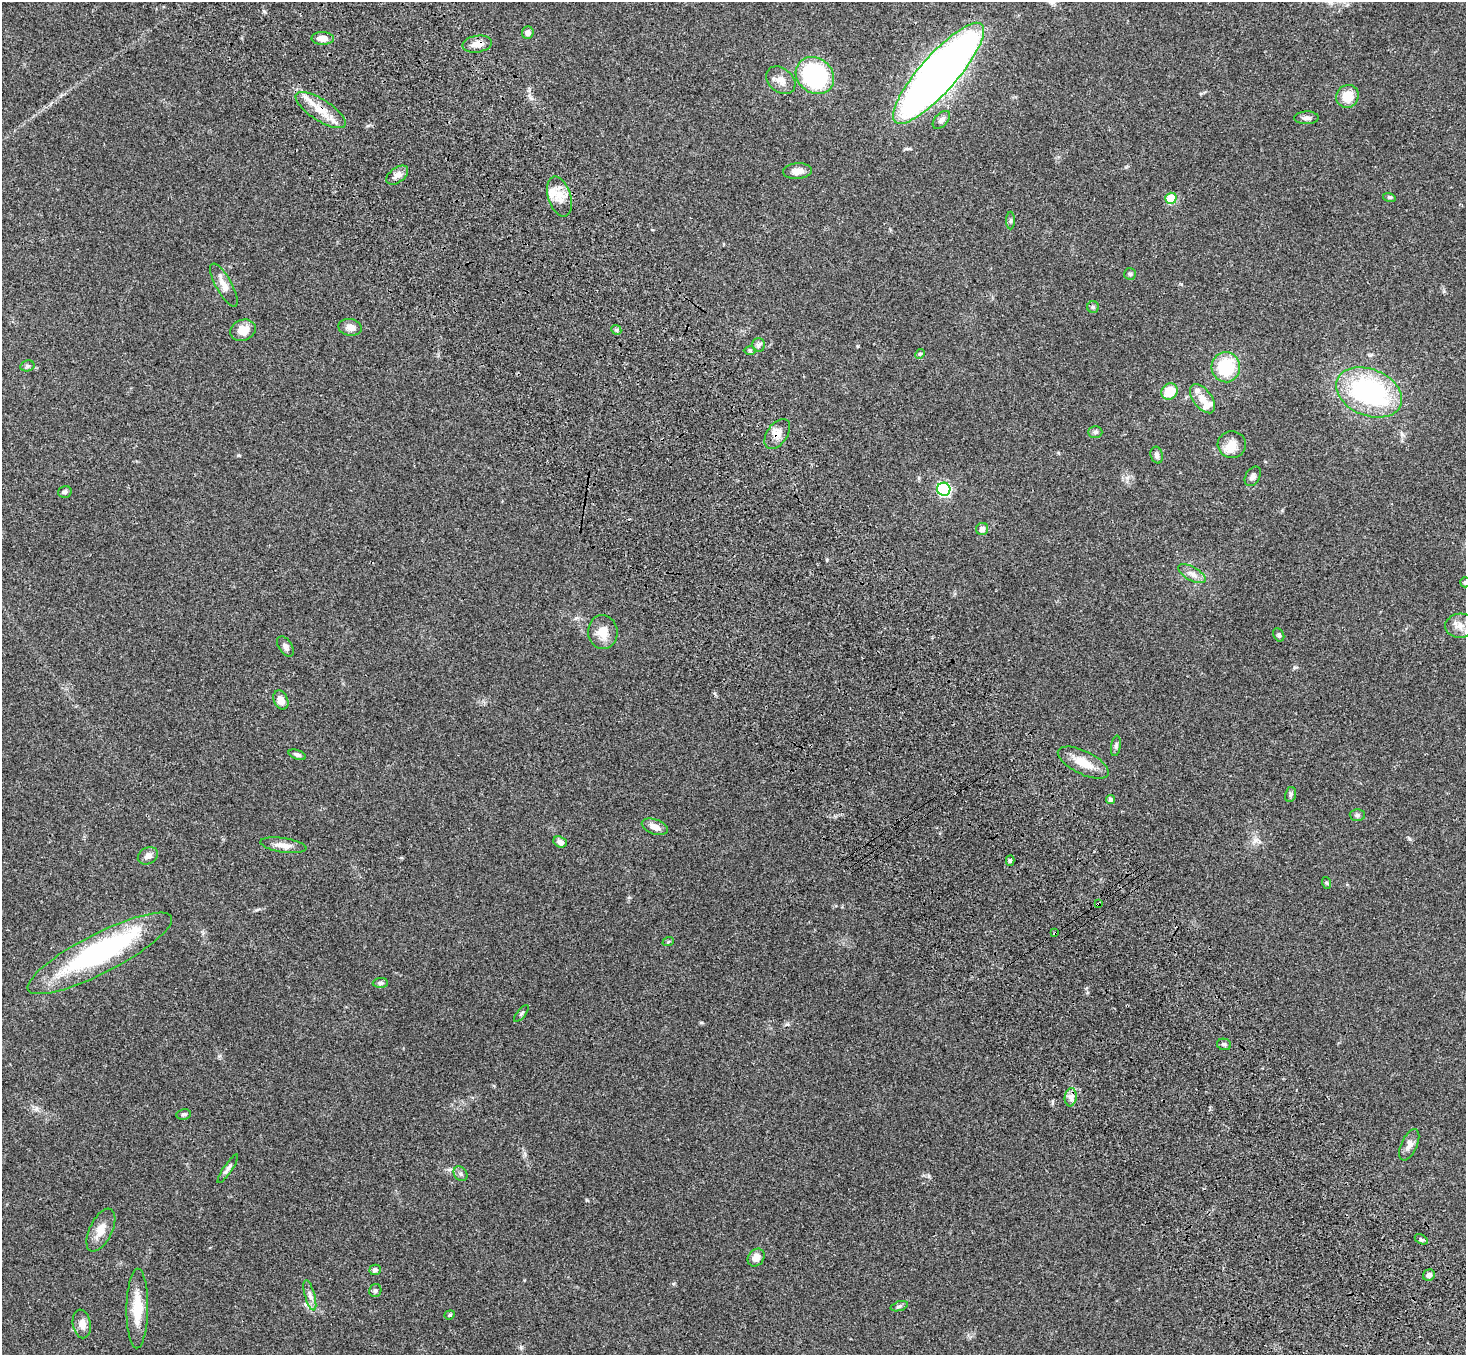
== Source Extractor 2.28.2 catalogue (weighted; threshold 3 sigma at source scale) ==
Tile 6 of 4 x 4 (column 2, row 2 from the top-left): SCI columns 1572-3035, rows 3084-4436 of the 6068 x 6028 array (HDU 1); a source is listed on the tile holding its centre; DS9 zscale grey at full resolution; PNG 1468 x 1357 px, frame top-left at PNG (2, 2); each listed source drawn as its Kron ellipse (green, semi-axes under 4 px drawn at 4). Shown black and unused: <1% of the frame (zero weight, under 3 of 4 exposures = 6% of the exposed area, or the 3 px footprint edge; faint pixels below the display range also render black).
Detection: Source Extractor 2.28.2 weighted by HDU 2 'WHT'; one run over the whole footprint, this tile lists its part. Background 0.0472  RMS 0.0054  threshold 0.0241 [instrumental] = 3 sigma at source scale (4.5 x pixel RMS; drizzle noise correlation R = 1.50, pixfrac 1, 0.05/0.05 arcsec/px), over >= 5 px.
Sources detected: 88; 2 inside a brighter object's white glare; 1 cosmic-ray / hot-pixel residue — neither listed nor drawn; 5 inside a brighter listed object's ellipse — not listed separately; the other 80 listed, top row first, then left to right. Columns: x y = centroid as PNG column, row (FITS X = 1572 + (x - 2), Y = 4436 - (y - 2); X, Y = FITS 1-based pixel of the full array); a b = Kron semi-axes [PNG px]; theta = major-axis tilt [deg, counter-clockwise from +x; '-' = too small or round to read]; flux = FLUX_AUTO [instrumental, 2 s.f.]
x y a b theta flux
528 33 6 5 - 2.2
323 38 11 6 -2 4.8
477 44 15 8 8 4.2
938 73 65 18 49 420
815 76 20 17 -39 64
781 80 16 12 -38 5
1347 96 11 11 - 8.7
321 110 29 10 -33 9.5
1306 118 12 6 1 1.9
941 120 11 6 46 2
797 171 14 7 4 4.2
397 175 12 7 37 2.7
559 196 21 11 -72 7
1389 197 6 4 -18 0.75
1171 198 5 5 - 19
1011 220 9 4 89 0.9
1130 274 6 6 - 0.86
224 285 24 8 -61 4.5
1093 307 6 6 - 0.9
350 327 12 8 -10 3.5
243 330 13 10 20 5.8
616 330 5 4 - 0.81
758 345 7 6 - 1.2
750 350 6 4 -1 0.74
920 354 5 4 - 0.64
27 366 7 5 15 1.1
1226 367 15 14 - 23
1170 391 8 7 - 12
1369 392 34 23 -22 77
1203 399 17 9 -53 6.1
1095 432 7 6 - 1.2
777 434 17 10 54 4.8
1232 445 14 13 - 5.7
1157 455 8 6 -73 1.4
1253 476 10 7 60 1.8
944 489 6 6 - 84
65 492 7 6 - 1.3
982 529 6 6 - 2.2
1192 574 15 6 -29 3.1
1465 582 5 5 - 0.88
1460 626 15 12 4 4.7
603 632 17 14 -84 7.3
1279 635 7 5 -62 0.97
285 646 11 6 -56 1.8
281 700 10 7 -66 3.8
1116 746 10 5 81 1.2
297 755 9 4 -19 1.2
1083 763 28 11 -26 9.4
1290 795 7 5 76 1.1
1111 799 4 4 - 1.2
1357 815 7 6 - 1.1
655 827 13 7 -20 4.3
560 842 7 5 -24 2
283 845 23 7 -8 4.4
148 856 10 8 29 2.5
1010 861 5 4 - 1
1327 883 6 3 -71 0.54
1099 903 4 2 - 0.56
1055 933 3 2 - 0.8
668 942 6 3 19 0.56
100 953 80 19 27 95
380 983 7 5 1 1.2
521 1013 10 3 50 0.84
1224 1044 7 5 -11 1.2
1071 1097 9 6 83 2.4
184 1114 7 5 9 0.97
1409 1145 17 8 65 3.5
228 1169 17 4 55 1.7
461 1174 8 6 -54 1.4
101 1230 23 11 63 6.8
1421 1239 7 4 -28 1
756 1257 9 7 53 4.2
375 1270 5 5 - 1.8
1429 1275 6 5 - 2.2
375 1290 7 6 - 1.1
310 1295 16 5 -75 2.4
899 1306 9 4 18 1.1
137 1308 40 11 89 14
450 1315 5 4 - 0.67
82 1324 14 9 -80 3.8
Overlapping masked pixels (flux is a lower limit): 6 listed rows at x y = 477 44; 938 73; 321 110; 777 434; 1099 903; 1055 933
Isophote crosses this tile's border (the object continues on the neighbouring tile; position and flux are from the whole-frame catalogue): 2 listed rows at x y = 938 73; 1465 582